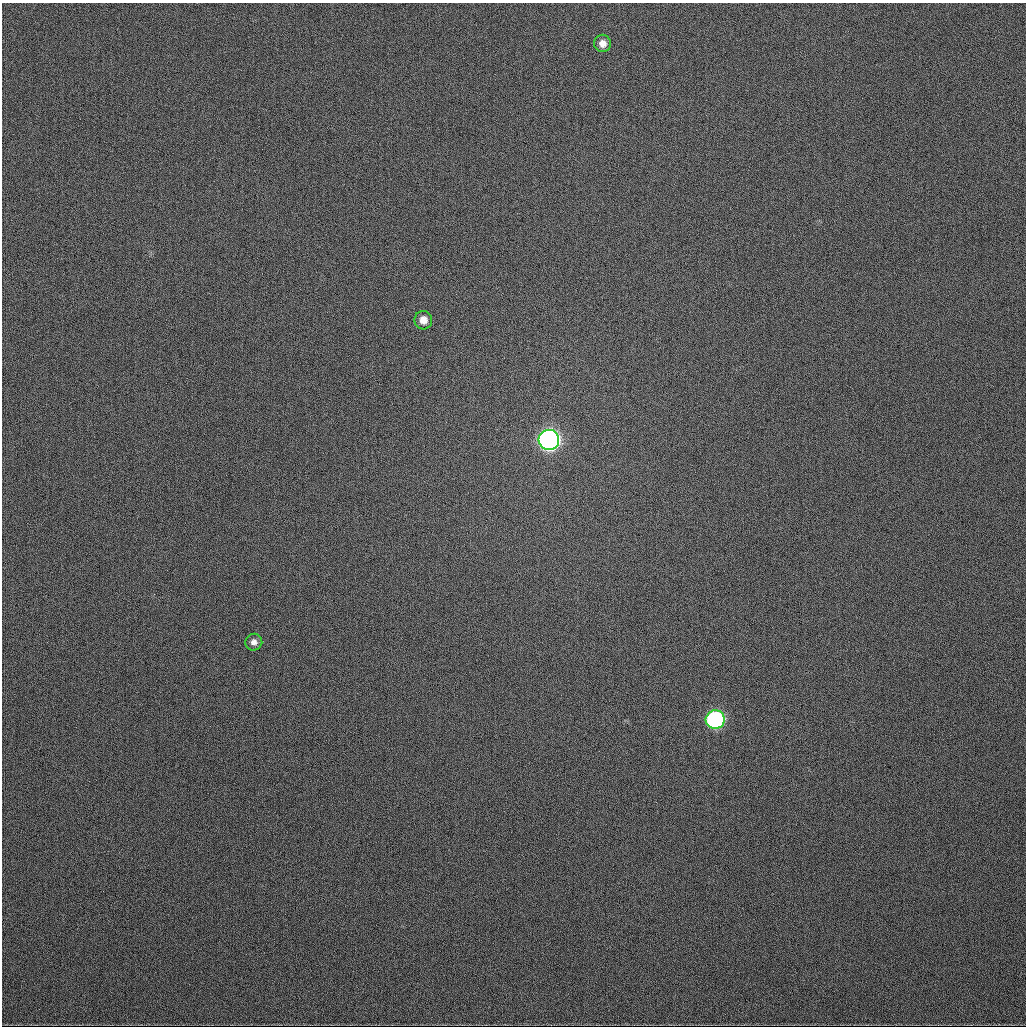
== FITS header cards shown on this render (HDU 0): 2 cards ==
NAXIS1  =                 1024
NAXIS2  =                 1024

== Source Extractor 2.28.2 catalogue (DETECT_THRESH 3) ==
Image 1024 x 1024 px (HDU 0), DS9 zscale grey, 1 PNG px = 1 image px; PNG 1028 x 1028 px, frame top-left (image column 1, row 1024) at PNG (2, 3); each listed source drawn as its Kron ellipse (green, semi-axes under 4 px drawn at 4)
Background 391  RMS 14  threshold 41.4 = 3 sigma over >= 5 px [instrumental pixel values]
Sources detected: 5; all 5 listed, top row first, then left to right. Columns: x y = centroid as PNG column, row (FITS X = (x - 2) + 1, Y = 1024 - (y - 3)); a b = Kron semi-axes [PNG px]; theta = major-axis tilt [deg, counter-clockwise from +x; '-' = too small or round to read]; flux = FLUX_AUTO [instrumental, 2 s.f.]
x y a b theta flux
603 43 9 8 - 7400
423 320 9 9 - 9000
549 440 10 10 - 600000
254 642 8 8 - 4700
715 720 9 9 - 220000